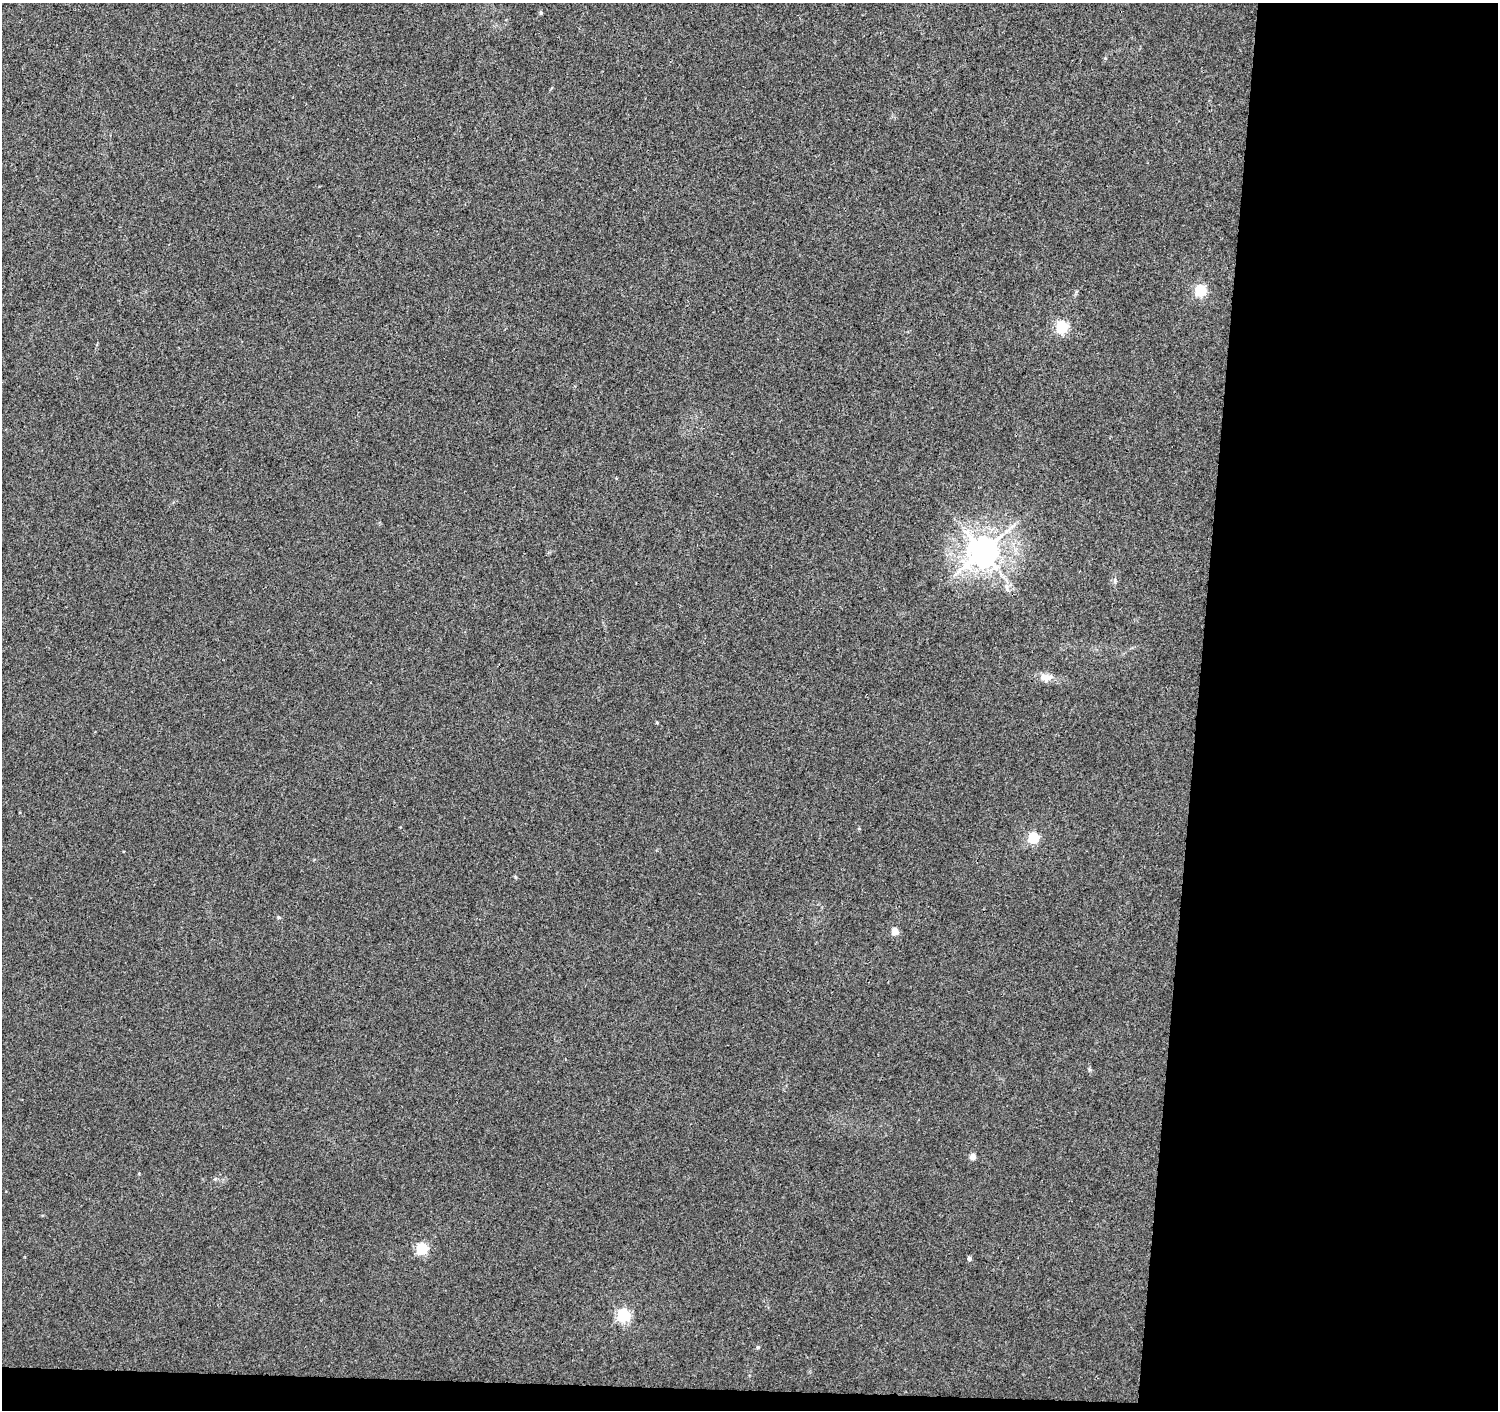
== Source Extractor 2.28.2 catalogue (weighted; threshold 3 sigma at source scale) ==
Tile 9 of 3 x 3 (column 3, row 3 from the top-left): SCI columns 2994-4489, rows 228-1635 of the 4497 x 4733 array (HDU 1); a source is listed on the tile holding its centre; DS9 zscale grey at full resolution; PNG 1500 x 1412 px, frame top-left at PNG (2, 3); no overlay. Shown black and unused: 21% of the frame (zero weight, under 3 of 4 exposures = <1% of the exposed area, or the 3 px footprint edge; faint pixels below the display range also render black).
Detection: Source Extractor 2.28.2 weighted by HDU 2 'WHT'; one run over the whole footprint, this tile lists its part. Background 0.0067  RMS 0.0028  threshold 0.0125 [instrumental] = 3 sigma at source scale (4.5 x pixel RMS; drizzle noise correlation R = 1.50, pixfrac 1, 0.0396/0.0396 arcsec/px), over >= 5 px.
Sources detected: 16; all 16 listed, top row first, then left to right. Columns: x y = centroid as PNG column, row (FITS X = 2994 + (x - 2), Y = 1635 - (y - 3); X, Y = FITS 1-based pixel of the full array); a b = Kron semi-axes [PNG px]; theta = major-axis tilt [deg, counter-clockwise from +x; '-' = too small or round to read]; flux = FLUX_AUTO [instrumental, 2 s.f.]
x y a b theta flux
541 13 5 4 - 0.43
1200 291 6 5 - 28
1062 327 6 5 - 37
983 552 9 9 - 480
1115 580 7 4 90 0.47
1007 587 12 6 -71 1.4
1046 677 19 10 0 2.6
1034 838 6 5 - 25
278 917 5 4 - 0.44
895 931 5 5 - 3.9
973 1157 5 4 - 2.5
215 1179 6 4 41 0.39
422 1249 6 5 - 29
969 1258 5 4 - 0.69
623 1315 6 6 - 46
758 1347 5 4 - 0.37